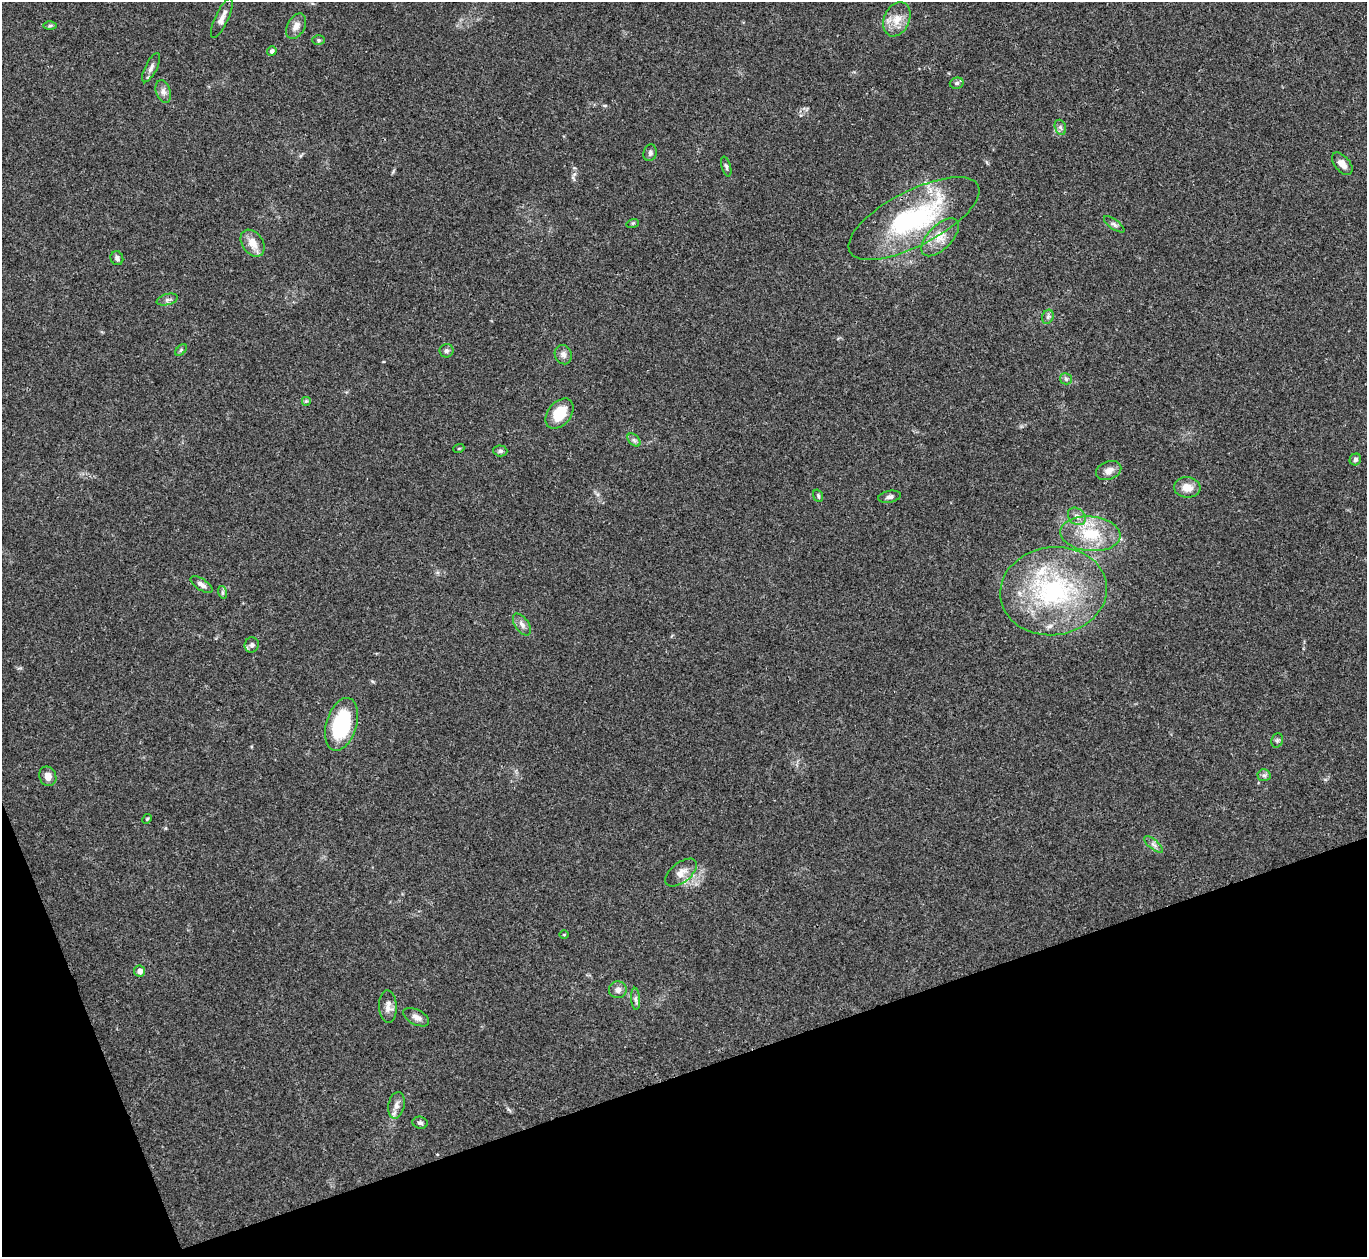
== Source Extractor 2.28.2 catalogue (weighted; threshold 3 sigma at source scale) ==
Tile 14 of 4 x 4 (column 2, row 4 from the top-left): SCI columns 1366-2730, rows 151-1405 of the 5463 x 5449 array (HDU 1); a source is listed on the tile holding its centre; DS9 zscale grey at full resolution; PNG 1369 x 1259 px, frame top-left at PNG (2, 2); each listed source drawn as its Kron ellipse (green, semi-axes under 4 px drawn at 4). Shown black and unused: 17% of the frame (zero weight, under 3 of 4 exposures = <1% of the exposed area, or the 3 px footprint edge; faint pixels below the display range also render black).
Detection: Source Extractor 2.28.2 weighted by HDU 2 'WHT'; one run over the whole footprint, this tile lists its part. Background 0.122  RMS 0.0047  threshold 0.0211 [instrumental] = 3 sigma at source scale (4.5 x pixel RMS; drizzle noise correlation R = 1.50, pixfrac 1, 0.05/0.05 arcsec/px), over >= 5 px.
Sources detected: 59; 2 inside a brighter listed object's ellipse — not listed separately; the other 57 listed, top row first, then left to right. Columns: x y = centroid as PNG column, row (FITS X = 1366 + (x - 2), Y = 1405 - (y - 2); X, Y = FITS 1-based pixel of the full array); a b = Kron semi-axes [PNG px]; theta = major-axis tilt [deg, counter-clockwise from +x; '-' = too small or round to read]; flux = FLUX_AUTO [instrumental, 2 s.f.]
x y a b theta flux
222 18 21 6 65 3.3
897 19 18 13 66 6.5
50 26 6 4 1 0.79
296 26 14 8 61 3.2
319 40 6 5 - 0.83
272 51 5 4 - 1.5
151 68 16 6 64 2.1
957 83 7 5 14 1
163 92 12 7 -72 2.3
1060 127 8 5 -71 1.3
650 153 8 6 74 1.3
1342 164 13 7 -50 3.5
726 167 10 4 -74 1
914 218 72 27 27 71
633 223 6 4 18 0.59
1114 224 12 5 -35 1.4
940 237 24 12 45 7.3
253 243 15 10 -55 5.6
117 258 7 6 - 1.3
167 300 11 5 14 1.5
1048 317 7 5 68 1.2
181 350 7 4 46 0.79
446 351 7 7 - 1.4
563 355 10 8 -65 2.2
1066 379 6 5 - 0.92
306 401 5 5 - 0.65
559 414 17 11 51 11
634 440 8 4 -45 1.1
459 448 5 3 - 0.44
500 451 7 5 -2 1.1
1355 459 6 5 - 1.1
1109 470 13 9 23 3.1
1187 487 13 10 -7 5.2
818 496 6 4 -70 0.73
890 497 11 6 11 1.7
1077 516 10 8 -41 2.4
1090 534 30 17 -5 19
201 584 12 5 -32 2.2
1053 591 53 44 8 71
222 592 6 4 -72 0.82
522 624 12 6 -54 2.3
252 645 8 7 - 1.5
342 724 27 15 73 37
1277 740 7 5 70 1
1264 775 6 6 - 1.2
48 776 10 8 -67 4
147 819 5 4 - 0.63
1153 844 11 4 -40 1.7
681 873 19 10 39 4.2
564 935 5 3 - 0.44
140 971 6 5 - 2.6
618 990 9 8 - 2.5
636 999 11 4 -86 1.4
388 1007 16 9 -88 3.1
416 1017 14 7 -28 2.9
396 1105 13 8 78 3
420 1123 7 6 - 1.2
Overlapping masked pixels (flux is a lower limit): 1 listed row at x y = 914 218